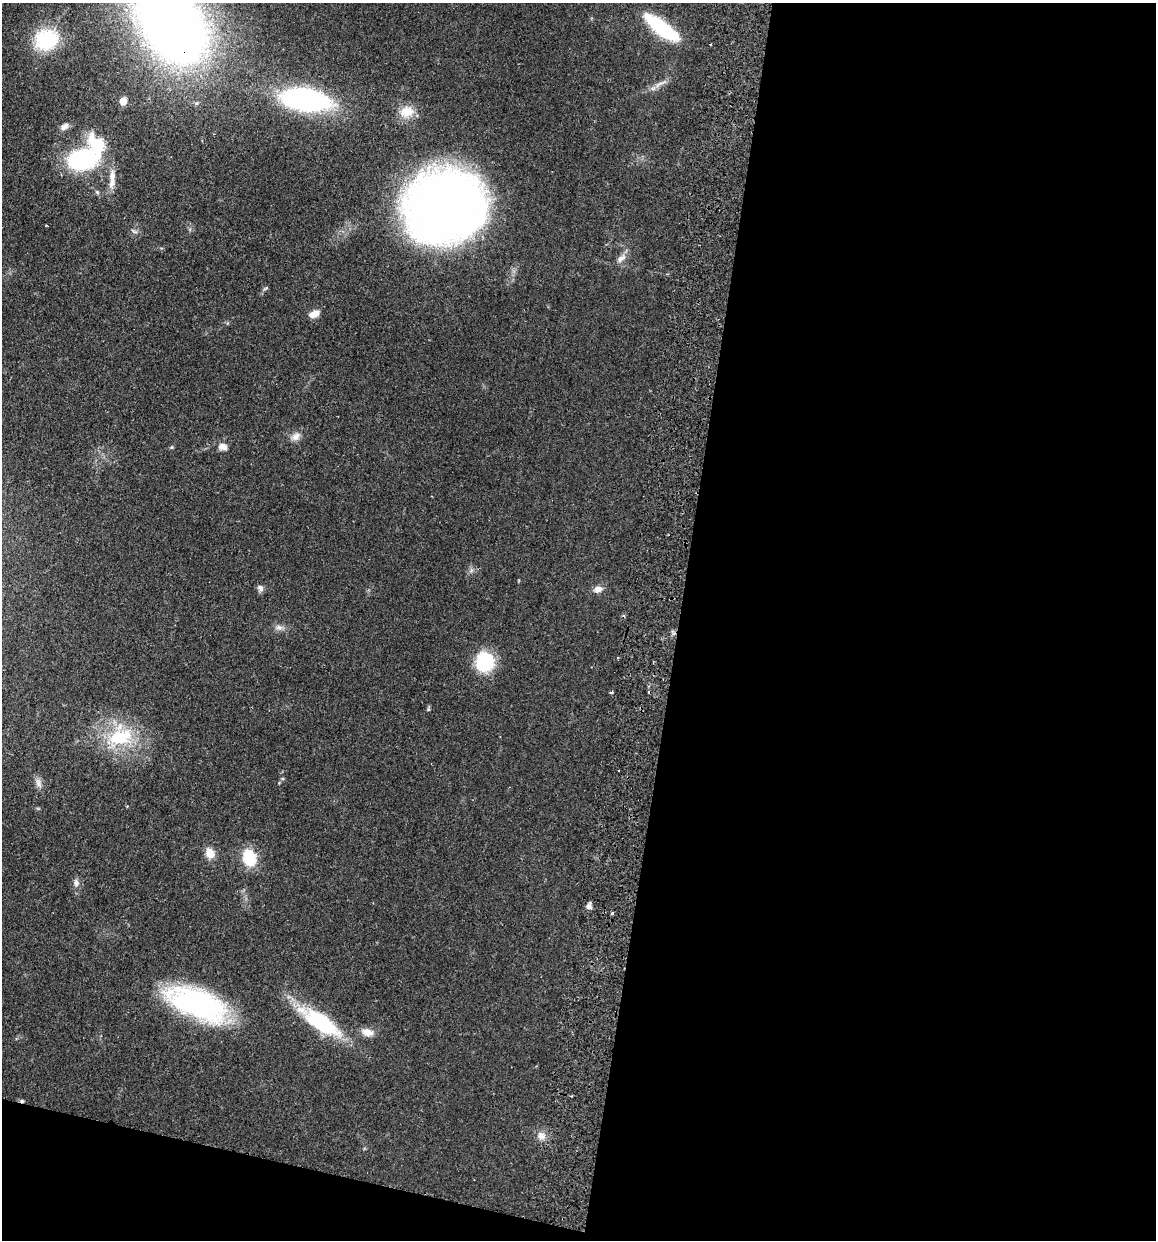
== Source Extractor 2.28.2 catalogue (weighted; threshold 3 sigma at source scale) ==
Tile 16 of 4 x 4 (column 4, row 4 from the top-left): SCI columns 3635-4788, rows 14-1251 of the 5081 x 4981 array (HDU 1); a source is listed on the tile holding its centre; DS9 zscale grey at full resolution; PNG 1158 x 1242 px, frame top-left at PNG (2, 3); no overlay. Shown black and unused: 44% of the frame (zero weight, under 2 of 3 exposures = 3% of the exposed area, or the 3 px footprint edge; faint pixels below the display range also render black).
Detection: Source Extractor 2.28.2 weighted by HDU 2 'WHT'; one run over the whole footprint, this tile lists its part. Background 0.0478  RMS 0.0068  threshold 0.0307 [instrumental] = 3 sigma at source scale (4.5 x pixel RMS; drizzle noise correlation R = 1.50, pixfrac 1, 0.05/0.05 arcsec/px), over >= 5 px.
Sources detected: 38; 2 cosmic-ray / hot-pixel residue — not listed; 1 inside a brighter listed object's ellipse — not listed separately; the other 35 listed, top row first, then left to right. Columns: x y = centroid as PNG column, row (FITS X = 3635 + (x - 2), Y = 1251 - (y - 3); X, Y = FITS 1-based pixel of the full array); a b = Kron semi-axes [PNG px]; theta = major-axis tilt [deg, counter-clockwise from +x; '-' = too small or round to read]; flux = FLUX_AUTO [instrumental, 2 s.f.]
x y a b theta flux
172 23 57 39 -57 860
661 28 38 11 -37 53
46 39 24 21 20 43
660 84 23 4 27 3.8
304 99 31 15 -8 180
123 101 5 5 - 15
407 112 18 14 20 12
64 126 12 7 28 3.2
82 159 31 20 13 75
112 179 31 8 87 7.8
97 192 7 4 -45 1.1
444 207 60 53 20 600
134 231 11 3 -30 1.3
621 258 16 8 38 4
313 314 13 7 21 5.8
296 437 13 9 31 4.4
222 446 11 8 -13 4.5
172 447 6 3 71 0.76
260 588 9 7 -53 2.3
598 589 11 7 16 4.3
279 628 10 7 -15 3
485 662 19 17 -88 38
612 692 4 3 - 1.1
428 709 6 4 -90 0.88
120 736 38 29 18 42
38 783 12 7 -73 3.2
210 853 13 11 -72 7.1
249 857 11 8 -72 36
76 883 10 8 -75 2.9
589 906 8 7 - 2.5
612 913 3 3 - 1.4
197 1004 55 24 -22 150
320 1022 51 17 -34 55
367 1032 14 9 -11 5.9
541 1136 12 10 -22 4.9
Overlapping masked pixels (flux is a lower limit): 1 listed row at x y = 172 23
Isophote crosses this tile's border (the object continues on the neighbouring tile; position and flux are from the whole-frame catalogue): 1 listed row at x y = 172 23